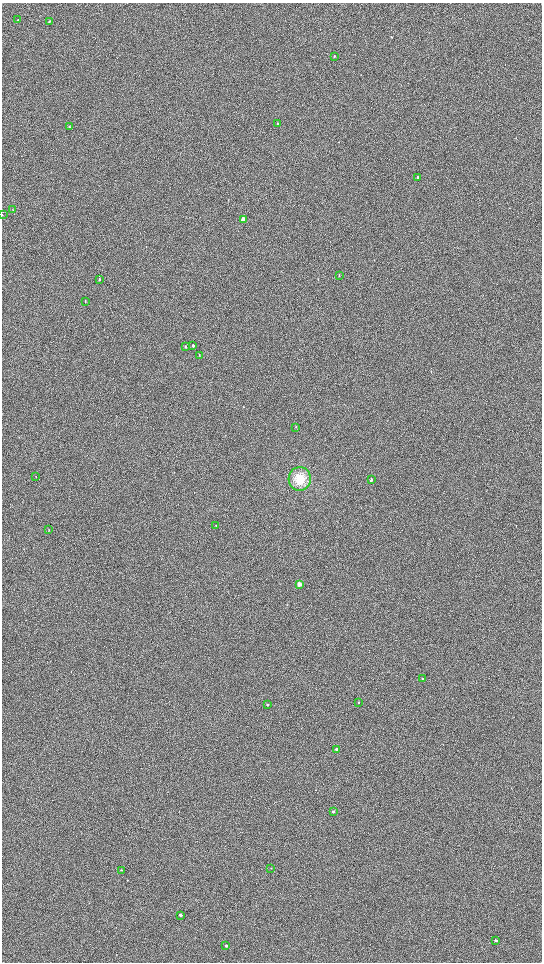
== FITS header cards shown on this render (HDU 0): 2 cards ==
NAXIS1  =                 1080 / length of data axis 1
NAXIS2  =                 1920 / length of data axis 2

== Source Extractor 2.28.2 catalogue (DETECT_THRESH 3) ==
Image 1080 x 1920 px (HDU 0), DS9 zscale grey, zoomed out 1/2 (1 PNG px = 2 x 2 image px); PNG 544 x 964 px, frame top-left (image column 1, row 1919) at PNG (2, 3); each listed source drawn as its Kron ellipse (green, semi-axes under 4 px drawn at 4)
Background 905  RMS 120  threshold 368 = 3 sigma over >= 5 px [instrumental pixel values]
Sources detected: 32; all 32 listed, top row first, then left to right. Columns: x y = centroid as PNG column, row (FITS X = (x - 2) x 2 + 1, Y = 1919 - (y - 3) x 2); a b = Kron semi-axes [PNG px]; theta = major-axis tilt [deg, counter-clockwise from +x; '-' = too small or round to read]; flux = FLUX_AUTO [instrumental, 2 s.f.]
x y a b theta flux
18 20 2 2 - 9100
49 21 3 2 - 17000
334 56 2 2 - 16000
278 123 3 2 - 14000
69 126 3 2 - 13000
418 177 3 2 - 27000
13 210 2 2 - 6400
2 215 2 1 - 5500
243 219 3 2 - 180000
339 276 3 2 - 11000
99 279 3 2 - 30000
85 301 3 2 - 11000
193 346 3 2 - 28000
186 347 3 2 - 18000
199 355 3 2 - 8800
296 427 3 2 - 7900
36 477 2 2 - 8500
300 479 12 11 - 420000
371 480 3 2 - 43000
216 526 3 2 - 6600
49 530 2 2 - 9200
299 584 3 2 - 180000
422 679 3 2 - 22000
359 702 2 2 - 10000
267 705 3 2 - 21000
336 749 2 2 - 47000
333 812 2 2 - 42000
271 868 2 2 - 8300
121 870 2 2 - 18000
180 915 2 2 - 110000
496 940 2 2 - 40000
226 946 2 2 - 61000
At the frame edge (FLAGS 8, measured only in part): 1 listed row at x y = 2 215